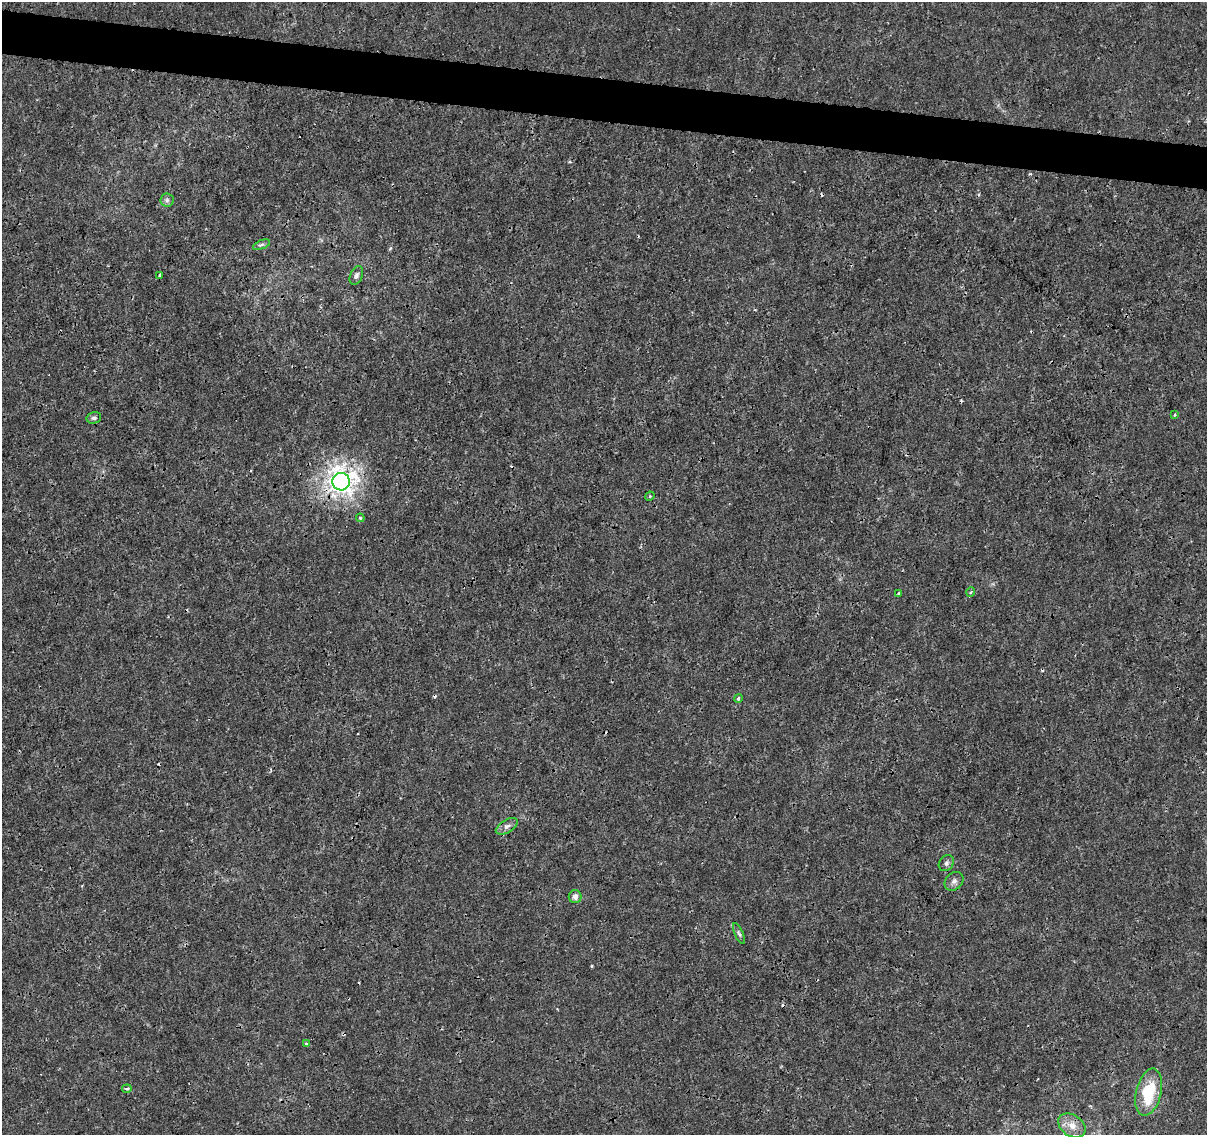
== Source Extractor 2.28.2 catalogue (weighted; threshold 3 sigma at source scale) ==
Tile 11 of 4 x 4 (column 3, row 3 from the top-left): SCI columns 2421-3625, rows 1418-2550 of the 4831 x 5041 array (HDU 1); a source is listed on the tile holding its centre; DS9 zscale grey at full resolution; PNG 1209 x 1137 px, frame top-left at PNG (2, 2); each listed source drawn as its Kron ellipse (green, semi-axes under 4 px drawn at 4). Shown black and unused: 4% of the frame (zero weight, under 3 of 4 exposures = <1% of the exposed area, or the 3 px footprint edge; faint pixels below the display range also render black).
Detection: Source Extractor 2.28.2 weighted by HDU 2 'WHT'; one run over the whole footprint, this tile lists its part. Background 1.45e-04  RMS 7.4e-04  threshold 0.00333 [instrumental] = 3 sigma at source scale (4.5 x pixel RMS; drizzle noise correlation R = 1.50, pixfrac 1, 0.0396/0.0396 arcsec/px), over >= 5 px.
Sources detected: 27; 6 cosmic-ray / hot-pixel residue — neither listed nor drawn; the other 21 listed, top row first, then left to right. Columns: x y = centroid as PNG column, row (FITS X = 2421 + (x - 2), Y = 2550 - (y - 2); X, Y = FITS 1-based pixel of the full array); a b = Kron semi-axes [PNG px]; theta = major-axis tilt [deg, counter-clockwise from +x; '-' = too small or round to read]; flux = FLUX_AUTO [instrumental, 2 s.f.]
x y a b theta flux
167 200 6 6 - 0.19
261 245 9 4 22 0.16
160 275 4 3 - 0.18
356 275 10 6 68 0.22
1175 415 3 3 - 0.094
94 418 7 5 15 0.2
341 482 8 8 - 54
650 496 5 3 - 0.077
360 518 4 3 - 0.084
971 592 5 3 - 0.088
899 594 4 3 - 0.24
738 698 4 3 - 0.14
507 826 12 6 32 0.35
946 863 9 7 51 0.23
954 881 10 8 43 0.32
575 897 6 6 - 0.41
739 934 11 4 -65 0.17
306 1044 3 3 - 0.22
127 1089 4 3 - 0.11
1149 1092 24 12 76 3.6
1072 1126 15 10 -35 0.77
Overlapping masked pixels (flux is a lower limit): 1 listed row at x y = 341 482